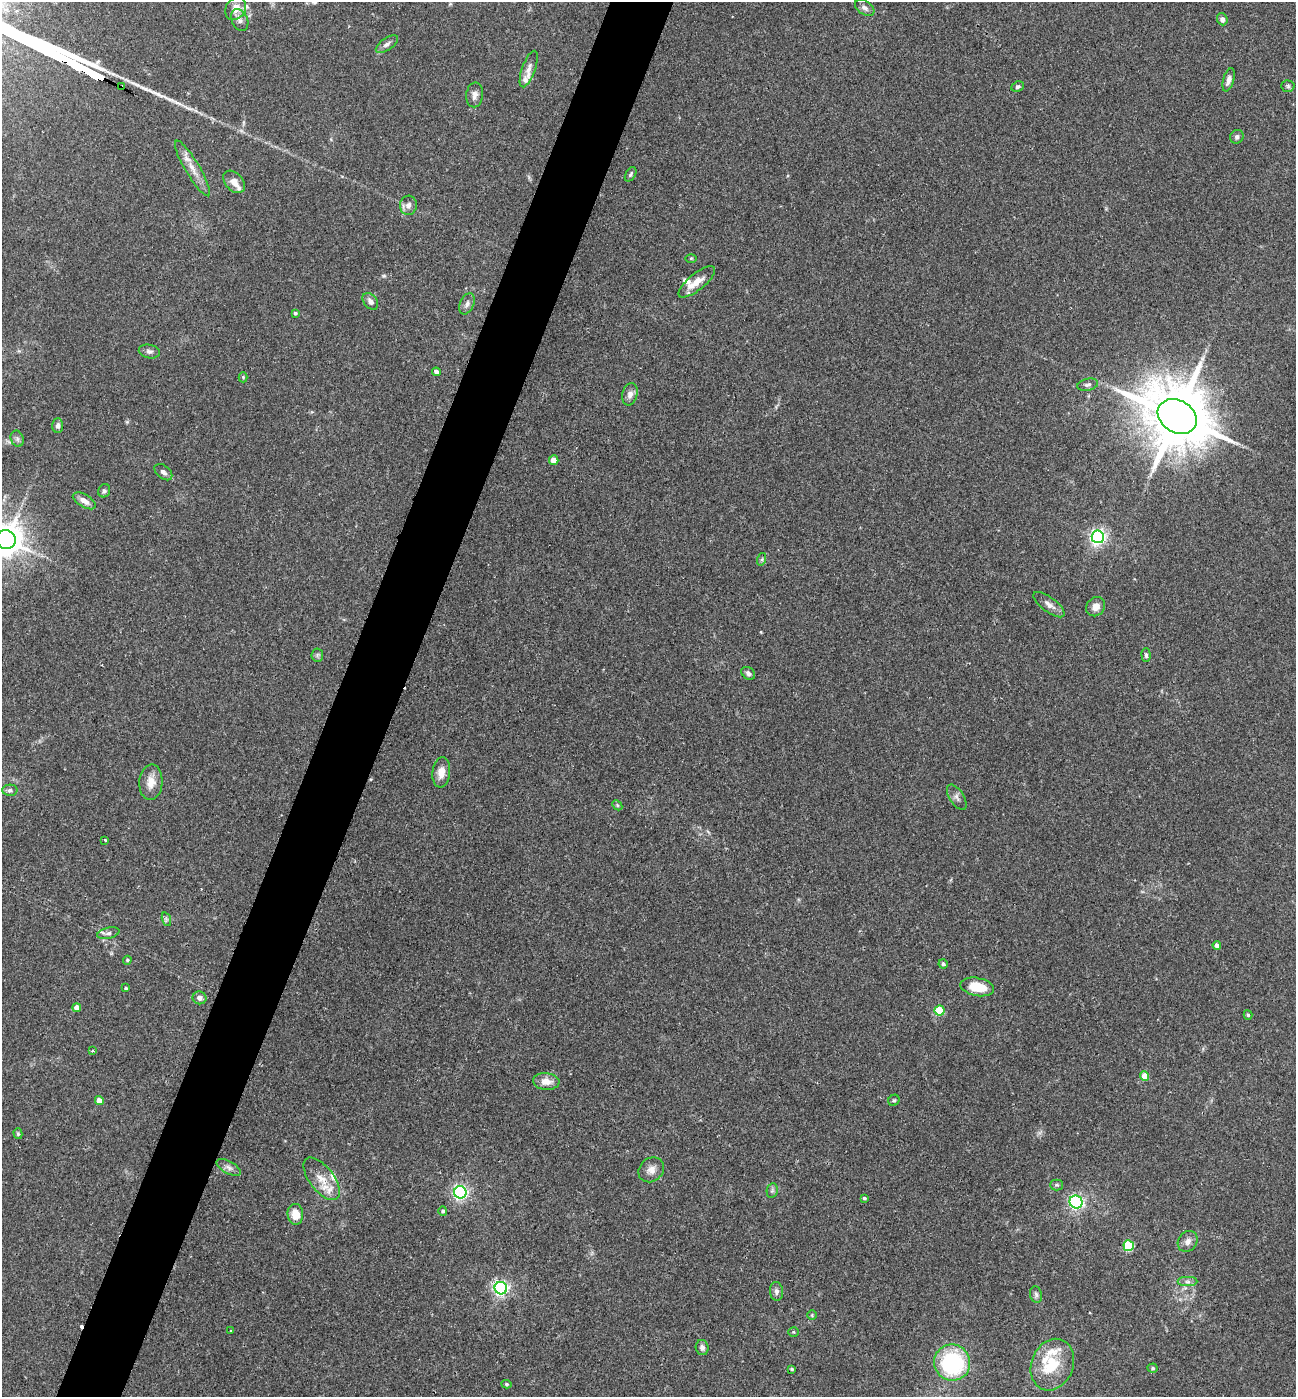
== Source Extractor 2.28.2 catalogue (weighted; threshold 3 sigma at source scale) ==
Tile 7 of 4 x 4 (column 3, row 2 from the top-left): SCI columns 2735-4028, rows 2796-4190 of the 5602 x 5588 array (HDU 1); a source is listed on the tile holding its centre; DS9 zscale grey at full resolution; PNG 1298 x 1399 px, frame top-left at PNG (2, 2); each listed source drawn as its Kron ellipse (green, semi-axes under 4 px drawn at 4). Shown black and unused: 5% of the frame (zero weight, under 2 of 3 exposures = <1% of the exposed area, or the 3 px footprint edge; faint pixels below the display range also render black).
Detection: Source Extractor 2.28.2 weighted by HDU 2 'WHT'; one run over the whole footprint, this tile lists its part. Background 0.102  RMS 0.0072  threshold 0.0324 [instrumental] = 3 sigma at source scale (4.5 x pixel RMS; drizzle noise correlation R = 1.50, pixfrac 1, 0.05/0.05 arcsec/px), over >= 5 px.
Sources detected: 101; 2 cosmic-ray / hot-pixel residue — neither listed nor drawn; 10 inside a brighter listed object's ellipse — not listed separately; the other 89 listed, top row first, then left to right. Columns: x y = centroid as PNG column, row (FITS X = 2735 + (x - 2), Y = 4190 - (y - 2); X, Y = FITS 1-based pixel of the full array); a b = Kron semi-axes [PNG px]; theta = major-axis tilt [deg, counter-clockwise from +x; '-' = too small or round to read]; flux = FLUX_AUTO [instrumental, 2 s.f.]
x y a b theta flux
865 8 11 6 -34 3.2
236 9 12 9 55 7.3
1222 19 6 5 - 3
240 20 11 8 -64 3.6
387 44 13 6 35 3
529 69 19 6 70 5.1
1229 80 12 5 74 3.4
1288 86 7 5 -2 1.4
122 87 3 3 - 1.9
1018 87 6 5 - 1.5
475 95 12 8 83 4
1237 137 7 6 - 2
192 168 32 7 -59 9.7
631 174 8 5 59 1.4
234 182 13 8 -46 5.8
408 205 9 8 - 3.8
691 258 6 4 1 0.86
697 282 22 8 39 8.8
370 301 9 6 -51 3.4
467 304 11 7 66 3.2
295 313 4 3 - 1.2
149 352 10 7 -11 2.5
436 372 4 4 - 3.6
243 377 5 4 - 0.95
1088 385 10 6 13 2.2
630 394 11 7 76 3.9
1177 416 21 16 -31 7000
58 426 7 5 88 2.4
17 439 8 6 -69 2.2
554 460 5 4 - 7.8
163 472 10 6 -39 2.9
104 491 7 6 - 1.6
84 501 13 6 -31 5.3
1098 537 6 6 - 230
6 540 10 9 - 1700
762 559 6 4 72 1.2
1049 605 19 7 -37 4.3
1096 607 10 9 - 5.6
317 655 6 6 - 1.5
1146 655 7 4 -88 1.5
748 673 7 5 -36 2.1
441 772 15 9 84 7.4
151 782 18 11 86 8.8
10 790 7 5 1 2.1
957 797 14 7 -57 3.1
617 805 6 4 -47 1.1
105 840 3 3 - 1.2
166 919 7 4 -72 1.4
108 933 11 5 13 2.3
1217 945 4 4 - 2.5
127 960 4 4 - 0.85
943 964 5 4 - 1.8
977 987 17 9 -11 18
126 988 3 3 - 0.91
199 998 7 6 - 3.3
77 1008 4 4 - 5.6
940 1011 5 5 - 25
1248 1015 5 4 - 1.2
92 1050 4 3 - 1
1144 1076 5 4 - 9.9
546 1081 13 8 -5 7.2
894 1100 6 5 - 1.1
99 1101 4 4 - 6.4
18 1134 5 4 - 0.98
229 1167 13 6 -30 3.2
651 1170 13 11 40 5.9
322 1179 25 12 -53 12
1057 1185 6 5 - 1.3
772 1191 7 5 78 1.6
460 1192 6 6 - 190
864 1198 3 3 - 1.1
1076 1202 6 6 - 150
443 1211 5 4 - 1.5
295 1214 10 8 -85 11
1188 1241 11 9 53 4
1129 1246 5 5 - 44
1187 1282 10 4 0 2.2
501 1288 6 6 - 190
776 1291 9 6 -84 2.7
1036 1295 8 6 -74 2
812 1315 5 4 - 0.95
231 1331 3 3 - 1
794 1332 5 4 - 0.99
702 1347 7 6 - 2.9
952 1363 18 18 - 75
1052 1365 26 21 68 24
1153 1368 5 4 - 1.3
792 1369 4 3 - 0.8
506 1384 5 4 - 1
Overlapping masked pixels (flux is a lower limit): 1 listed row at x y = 122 87
Isophote crosses this tile's border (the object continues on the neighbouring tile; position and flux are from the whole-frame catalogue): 1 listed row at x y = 6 540